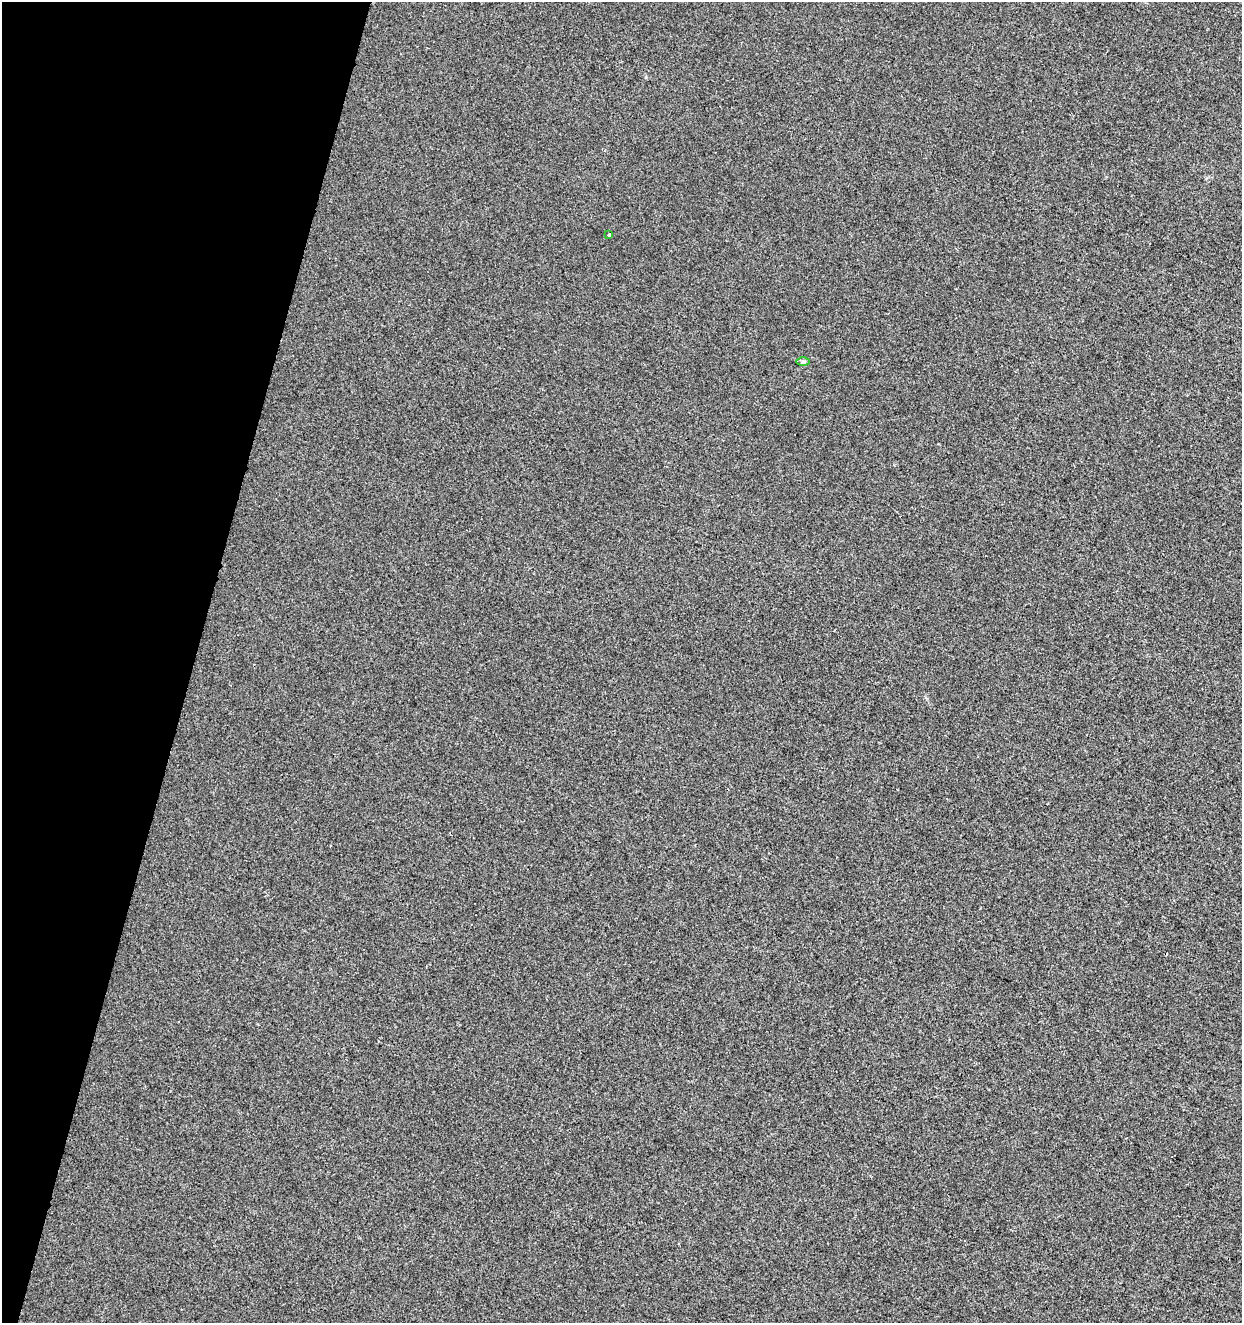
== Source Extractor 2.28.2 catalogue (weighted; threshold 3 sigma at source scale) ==
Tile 9 of 4 x 4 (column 1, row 3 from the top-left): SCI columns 218-1457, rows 1330-2650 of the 5459 x 5293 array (HDU 1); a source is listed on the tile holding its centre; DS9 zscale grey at full resolution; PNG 1244 x 1325 px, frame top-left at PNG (2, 2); each listed source drawn as its Kron ellipse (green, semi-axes under 4 px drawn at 4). Shown black and unused: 16% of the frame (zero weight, under 2 of 3 exposures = <1% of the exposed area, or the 3 px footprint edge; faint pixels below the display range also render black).
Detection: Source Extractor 2.28.2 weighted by HDU 2 'WHT'; one run over the whole footprint, this tile lists its part. Background -7.68e-04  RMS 0.0042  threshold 0.0188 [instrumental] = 3 sigma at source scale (4.5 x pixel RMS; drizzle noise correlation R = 1.50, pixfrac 1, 0.0396/0.0396 arcsec/px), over >= 5 px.
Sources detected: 3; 1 cosmic-ray / hot-pixel residue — neither listed nor drawn; the other 2 listed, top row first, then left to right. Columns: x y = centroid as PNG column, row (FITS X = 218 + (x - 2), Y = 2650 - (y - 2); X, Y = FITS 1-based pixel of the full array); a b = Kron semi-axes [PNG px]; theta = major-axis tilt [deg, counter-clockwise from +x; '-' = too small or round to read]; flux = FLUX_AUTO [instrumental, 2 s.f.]
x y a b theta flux
609 235 3 3 - 1.1
803 362 7 4 0 0.7